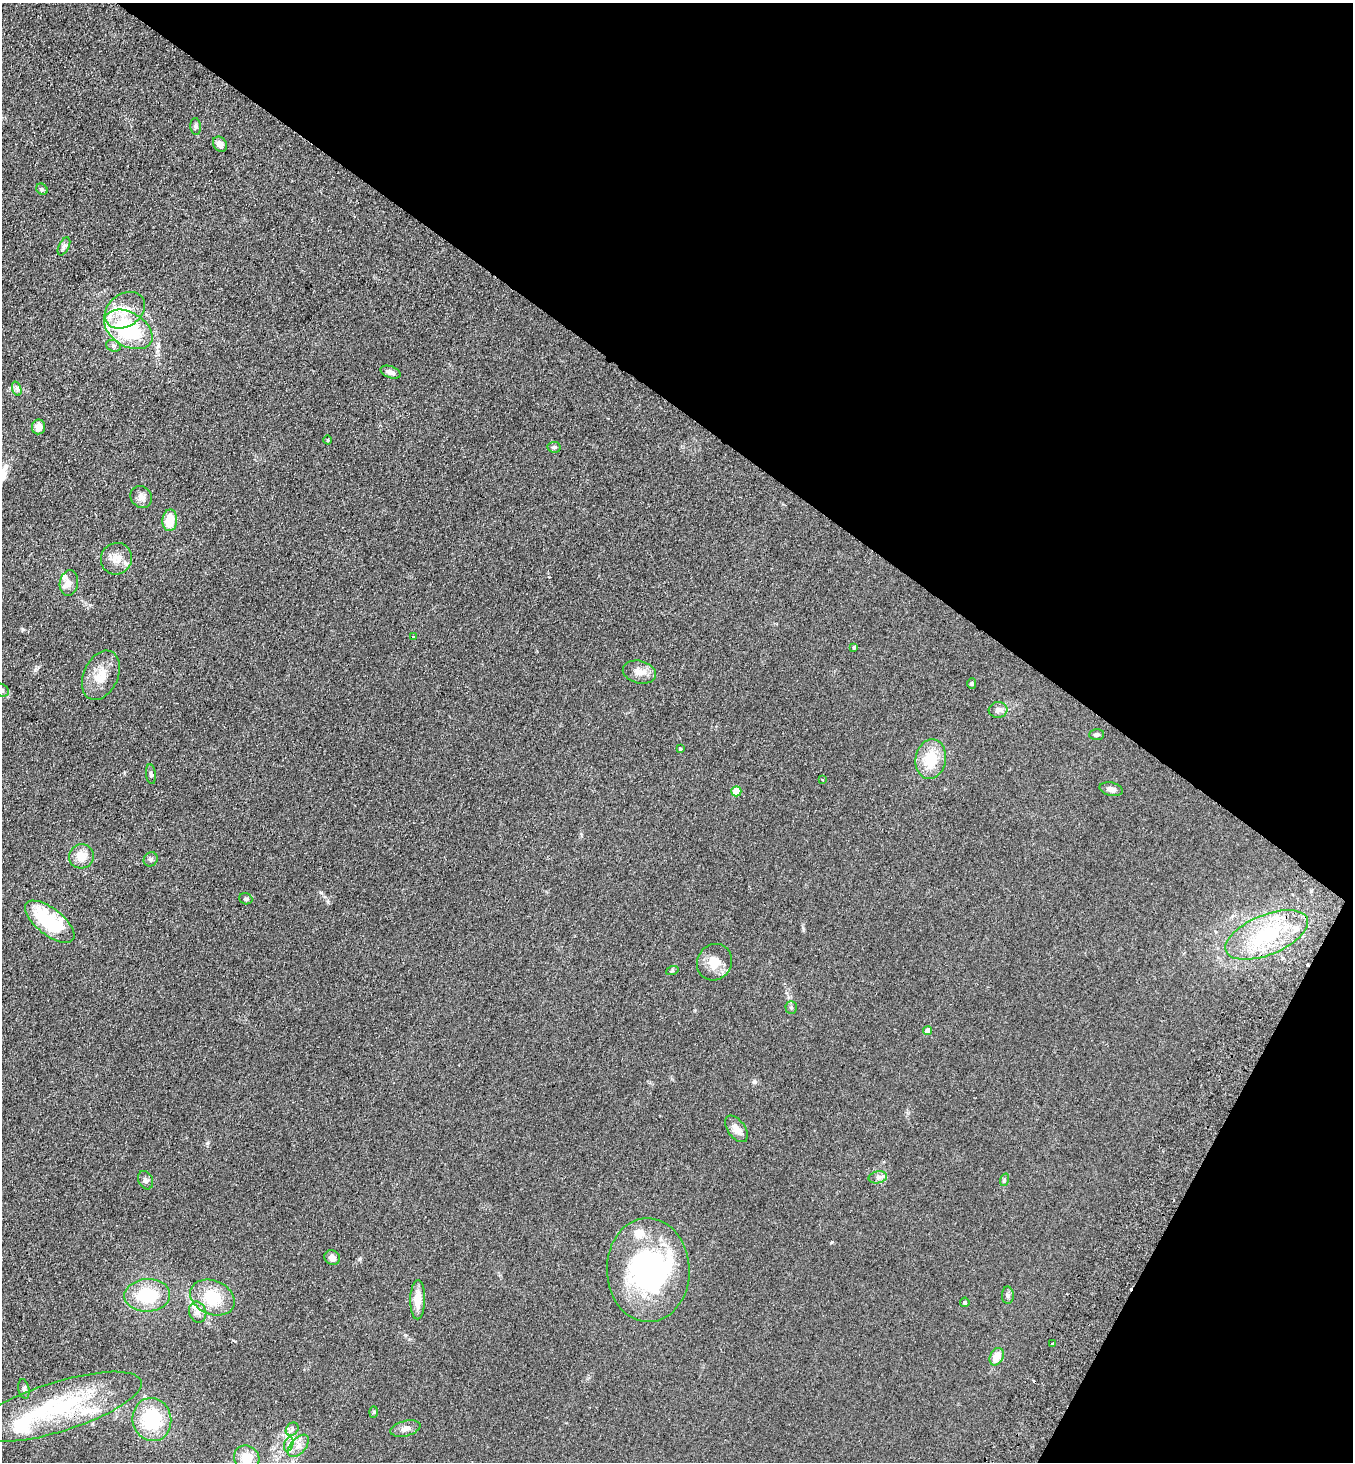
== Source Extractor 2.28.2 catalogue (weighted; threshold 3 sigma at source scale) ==
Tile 8 of 4 x 4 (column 4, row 2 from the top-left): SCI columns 4256-5606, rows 2953-4412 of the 5946 x 5905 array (HDU 1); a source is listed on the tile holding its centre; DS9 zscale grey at full resolution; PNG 1355 x 1464 px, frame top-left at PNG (2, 3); each listed source drawn as its Kron ellipse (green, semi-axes under 4 px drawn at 4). Shown black and unused: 33% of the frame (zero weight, under 2 of 3 exposures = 3% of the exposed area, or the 3 px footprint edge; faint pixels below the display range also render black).
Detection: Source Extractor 2.28.2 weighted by HDU 2 'WHT'; one run over the whole footprint, this tile lists its part. Background 0.0927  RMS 0.0099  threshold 0.0445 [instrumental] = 3 sigma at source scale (4.5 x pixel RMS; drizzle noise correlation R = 1.50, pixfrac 1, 0.05/0.05 arcsec/px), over >= 5 px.
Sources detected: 73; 2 inside a brighter object's white glare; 3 cosmic-ray / hot-pixel residue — neither listed nor drawn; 6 inside a brighter listed object's ellipse — not listed separately; the other 62 listed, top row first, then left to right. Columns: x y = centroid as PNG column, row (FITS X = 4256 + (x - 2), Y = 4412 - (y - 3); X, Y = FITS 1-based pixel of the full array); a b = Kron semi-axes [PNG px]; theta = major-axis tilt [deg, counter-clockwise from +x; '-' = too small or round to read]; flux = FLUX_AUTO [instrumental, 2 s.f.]
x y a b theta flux
196 127 8 5 -84 1.9
220 144 8 6 -56 5.1
42 189 6 5 - 1.5
64 246 9 5 63 2.6
125 310 22 16 35 19
128 329 26 17 -31 74
113 346 7 5 -20 2.3
391 372 10 6 -19 4.3
17 389 7 4 -72 2.4
38 427 7 6 - 8.4
328 440 4 3 - 0.77
554 447 7 5 -10 1.8
141 497 11 10 - 5.5
170 520 11 7 87 20
116 559 16 15 - 11
69 583 13 9 81 6.3
413 637 4 3 - 1.9
854 647 3 3 - 10
639 672 17 11 -13 8.9
101 675 26 17 66 19
972 684 5 4 - 1.2
2 690 7 6 - 2.5
998 710 9 8 - 4.8
1097 735 7 5 2 2.5
680 748 4 3 - 1
931 759 20 15 79 28
151 774 10 5 -83 2.2
822 780 3 3 - 0.78
1111 789 12 6 -12 4.3
736 791 5 5 - 23
81 856 12 12 - 12
151 859 7 6 - 2.2
246 899 6 5 - 2
50 922 30 13 -38 69
1267 935 44 20 22 64
714 962 19 17 58 16
672 971 6 4 19 1.2
791 1008 6 5 - 1.8
928 1030 4 4 - 7.6
736 1129 15 8 -53 7.7
878 1177 9 6 11 3.2
146 1180 10 7 -62 2.9
1004 1180 6 4 72 1.3
332 1258 8 7 - 5.1
648 1270 52 41 -89 180
147 1295 23 16 3 45
1008 1295 9 6 -88 3
212 1298 23 17 -24 32
418 1300 19 7 89 13
965 1302 5 4 - 1.8
198 1312 11 8 -73 5.4
1052 1344 3 3 - 1.9
997 1357 9 6 64 12
24 1389 10 5 -77 2.6
58 1407 87 25 17 110
374 1412 6 4 88 1.2
152 1420 21 19 -78 53
292 1429 7 5 47 2.5
405 1429 15 7 14 5.6
289 1444 7 4 71 2.5
298 1446 13 7 49 6.9
247 1458 13 11 -35 16
Isophote crosses this tile's border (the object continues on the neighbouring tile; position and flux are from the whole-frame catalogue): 2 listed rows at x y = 2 690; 247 1458
Unlisted compact peaks at least as high as the median listed source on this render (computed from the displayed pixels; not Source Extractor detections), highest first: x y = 23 629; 207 1143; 832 1242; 755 1082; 321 892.